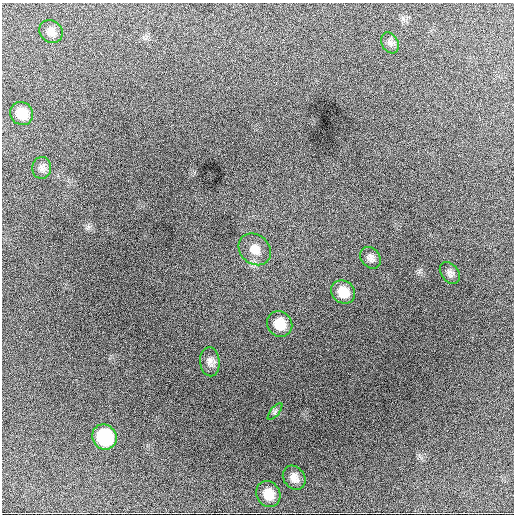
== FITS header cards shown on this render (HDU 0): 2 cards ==
NAXIS1  =                  512 / Axis length
NAXIS2  =                  512 / Axis length

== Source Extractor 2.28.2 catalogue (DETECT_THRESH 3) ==
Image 512 x 512 px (HDU 0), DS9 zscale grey, 1 PNG px = 1 image px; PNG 516 x 516 px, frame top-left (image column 1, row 512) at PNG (2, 3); each listed source drawn as its Kron ellipse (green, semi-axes under 4 px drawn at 4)
Background 1370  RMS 32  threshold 95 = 3 sigma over >= 5 px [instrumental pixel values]
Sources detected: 14; all 14 listed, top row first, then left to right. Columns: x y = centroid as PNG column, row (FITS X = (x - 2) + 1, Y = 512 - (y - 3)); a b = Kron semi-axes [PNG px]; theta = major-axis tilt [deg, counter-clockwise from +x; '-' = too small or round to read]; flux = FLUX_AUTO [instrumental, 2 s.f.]
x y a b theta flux
51 31 12 10 -42 14000
390 43 11 8 -61 8500
22 113 12 11 - 36000
42 168 11 9 86 10000
255 249 17 14 -42 28000
370 258 12 9 -51 11000
450 273 12 8 -54 9200
343 292 12 11 - 33000
280 324 13 12 - 39000
210 362 14 10 -86 13000
275 412 10 3 50 3800
104 437 13 12 - 140000
294 478 13 10 -52 16000
268 494 13 11 -60 28000